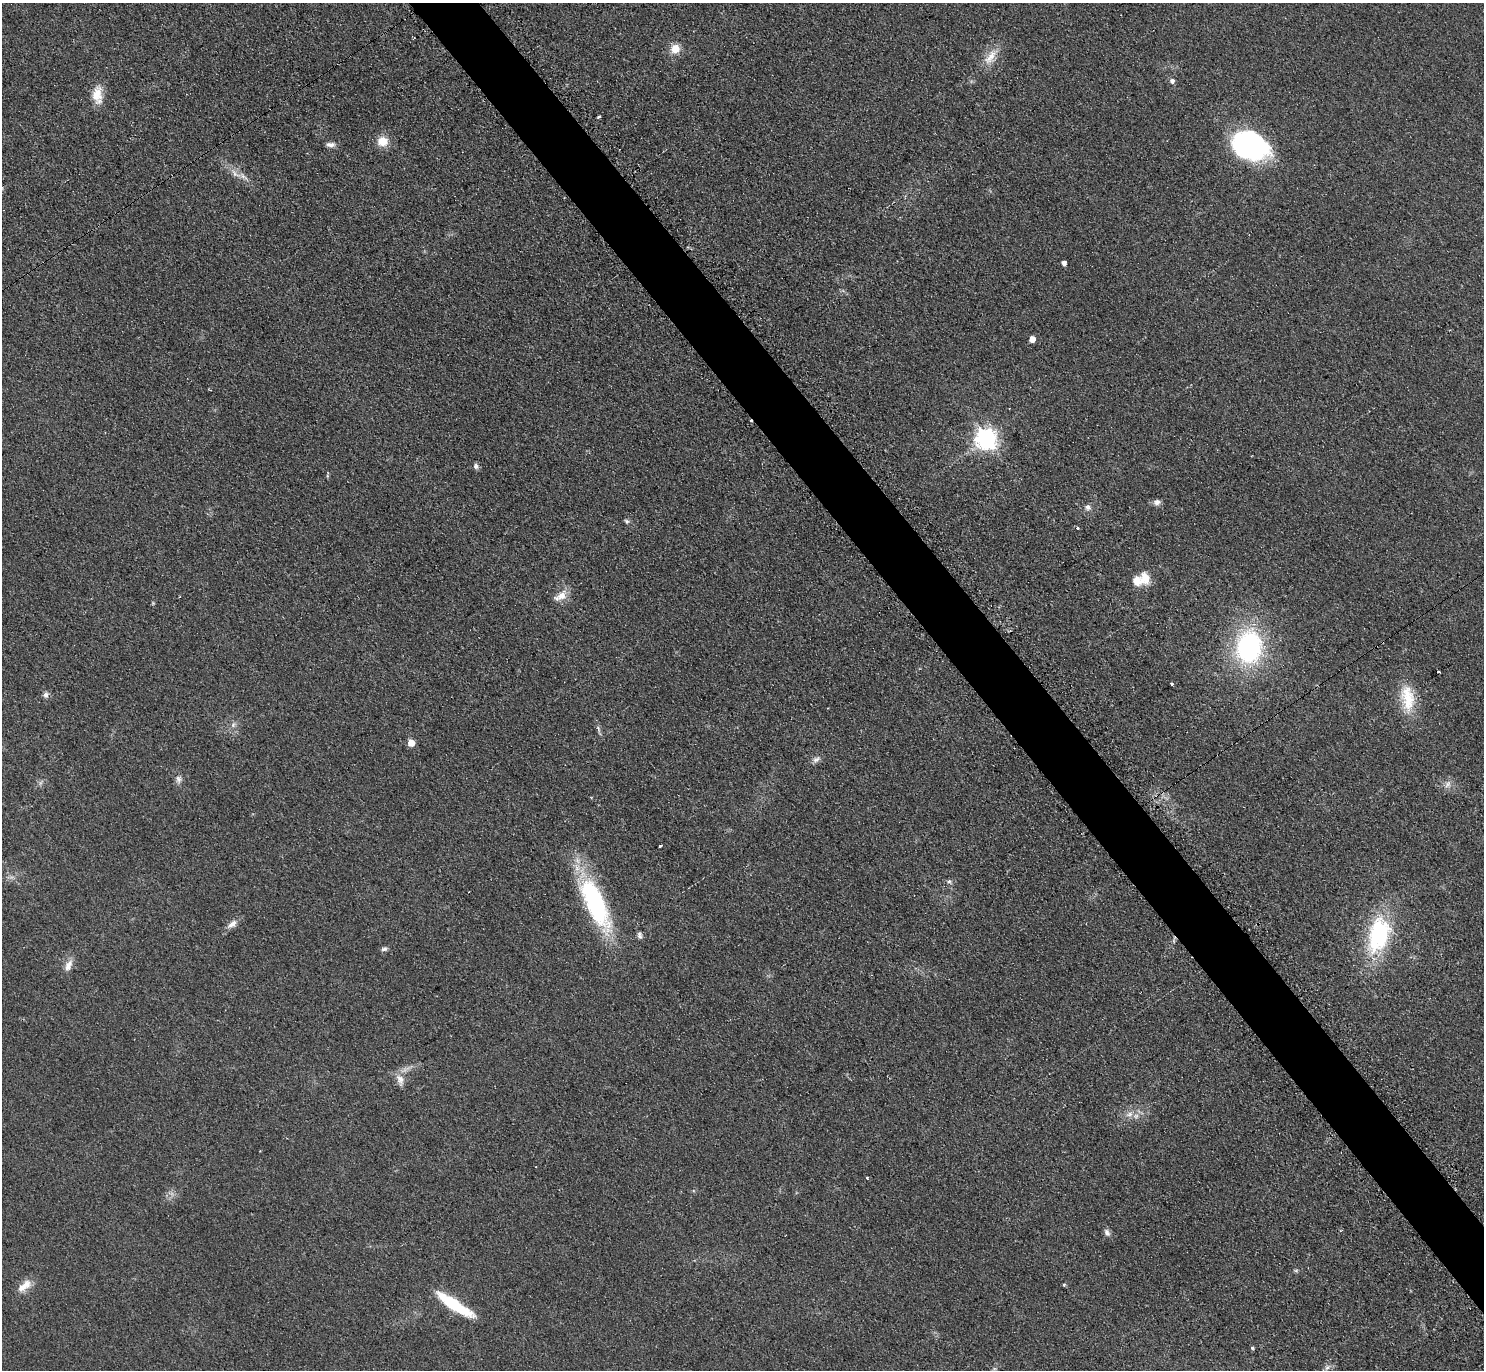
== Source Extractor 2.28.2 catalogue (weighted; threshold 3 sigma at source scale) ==
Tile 6 of 4 x 4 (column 2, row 2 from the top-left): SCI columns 1489-2970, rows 2896-4263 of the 5950 x 5938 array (HDU 1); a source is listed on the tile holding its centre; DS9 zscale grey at full resolution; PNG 1486 x 1372 px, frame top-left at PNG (2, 3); no overlay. Shown black and unused: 4% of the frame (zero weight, under 2 of 3 exposures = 2% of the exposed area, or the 3 px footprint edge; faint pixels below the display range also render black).
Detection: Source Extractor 2.28.2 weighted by HDU 2 'WHT'; one run over the whole footprint, this tile lists its part. Background 0.0961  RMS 0.012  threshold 0.0518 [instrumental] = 3 sigma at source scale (4.5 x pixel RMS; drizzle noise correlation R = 1.50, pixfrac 1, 0.05/0.05 arcsec/px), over >= 5 px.
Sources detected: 55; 1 inside a brighter object's white glare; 3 cosmic-ray / hot-pixel residue — not listed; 1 inside a brighter listed object's ellipse — not listed separately; the other 50 listed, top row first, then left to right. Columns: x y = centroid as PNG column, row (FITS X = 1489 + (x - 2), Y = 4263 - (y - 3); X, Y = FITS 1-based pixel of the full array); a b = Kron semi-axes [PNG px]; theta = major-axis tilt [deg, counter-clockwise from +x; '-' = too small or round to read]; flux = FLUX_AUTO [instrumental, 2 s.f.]
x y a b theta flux
414 38 3 2 - 1.2
675 49 11 10 - 14
990 57 25 12 57 18
1172 81 6 5 - 3.9
97 95 23 12 -89 19
599 117 3 3 - 15
382 141 11 10 - 18
330 145 12 6 -4 5.1
1249 145 43 23 -22 180
235 173 16 7 -47 9.1
1064 263 4 4 - 4.8
1032 339 5 5 - 11
986 438 8 7 - 690
476 466 8 6 -90 3.3
1157 502 9 7 16 5
1088 507 8 7 - 4.2
627 521 7 5 -40 2.4
1077 528 3 3 - 2.4
1145 578 17 12 -79 16
560 596 20 10 32 12
153 603 5 4 - 1.2
1249 647 29 23 84 190
1439 672 3 2 - 1.3
1172 684 3 3 - 3.5
46 695 7 6 - 4
1408 698 38 17 -83 38
233 725 7 6 - 3.4
598 729 10 4 -78 3
411 743 5 5 - 19
816 759 10 7 24 4.5
178 779 11 7 -87 4.8
1448 784 11 7 52 5.6
660 845 4 3 - 8.8
949 881 7 5 -5 2.4
595 903 61 20 -66 160
232 924 14 8 37 7.6
639 935 9 6 -77 3.4
1378 935 39 22 76 120
384 949 9 5 23 3
68 965 17 9 67 9.3
400 1080 17 10 -69 9.7
1129 1114 11 6 25 6
867 1178 4 3 - 1.3
1107 1232 11 7 -60 4.3
1296 1270 6 4 0 1.7
1064 1285 6 4 2 1.3
24 1286 23 10 40 13
455 1305 43 10 -33 60
1252 1348 4 4 - 1.9
1327 1368 9 5 44 3.8